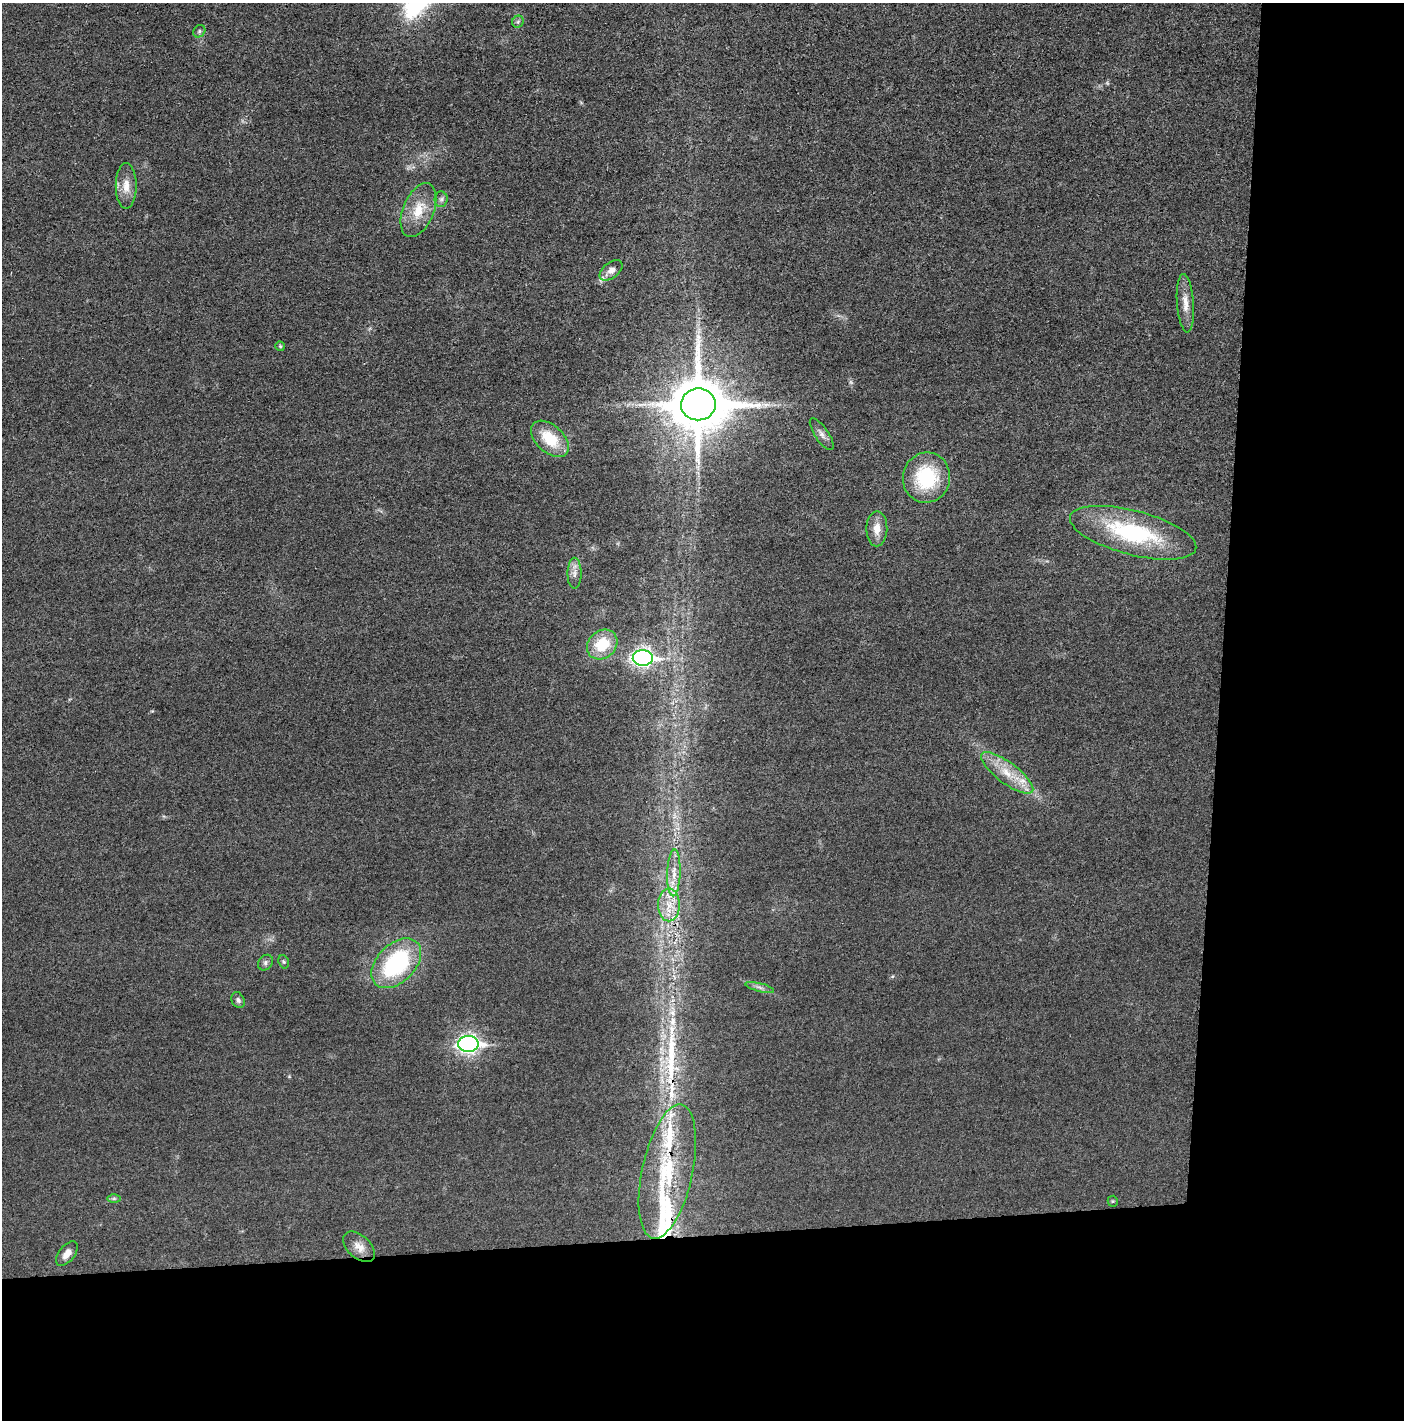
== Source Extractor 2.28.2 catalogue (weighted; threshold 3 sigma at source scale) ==
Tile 9 of 3 x 3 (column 3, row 3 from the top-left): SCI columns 2819-4220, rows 9-1426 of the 4234 x 4262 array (HDU 1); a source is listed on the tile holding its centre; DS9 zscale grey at full resolution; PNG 1406 x 1422 px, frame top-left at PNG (2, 3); each listed source drawn as its Kron ellipse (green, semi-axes under 4 px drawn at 4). Shown black and unused: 24% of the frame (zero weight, under 3 of 5 exposures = <1% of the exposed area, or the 3 px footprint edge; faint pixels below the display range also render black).
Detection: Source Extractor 2.28.2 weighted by HDU 2 'WHT'; one run over the whole footprint, this tile lists its part. Background 0.0176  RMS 0.0046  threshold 0.0208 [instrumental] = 3 sigma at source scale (4.5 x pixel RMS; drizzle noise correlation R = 1.50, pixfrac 1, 0.05/0.05 arcsec/px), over >= 5 px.
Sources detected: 41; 3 too faint to see at this stretch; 3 long thin detections or spike segments (spike, bleed or trail) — neither listed nor drawn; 4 inside a brighter listed object's ellipse — not listed separately; the other 31 listed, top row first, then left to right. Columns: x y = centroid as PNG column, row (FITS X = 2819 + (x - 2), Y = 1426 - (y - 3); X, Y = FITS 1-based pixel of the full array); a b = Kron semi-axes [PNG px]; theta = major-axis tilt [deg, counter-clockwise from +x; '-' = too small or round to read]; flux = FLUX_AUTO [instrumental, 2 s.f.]
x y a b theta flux
518 22 6 5 - 0.93
199 31 7 5 48 1.1
126 186 22 10 -90 6
441 199 8 6 87 1.3
418 210 28 15 68 12
611 270 13 7 38 3.4
1185 303 29 8 -86 5.4
280 346 5 4 - 0.66
698 404 17 16 - 3100
822 434 19 6 -56 2.7
550 439 22 13 -42 16
926 478 25 23 78 31
877 529 17 10 89 5.7
1133 533 65 22 -15 52
574 573 15 7 90 2.9
602 645 16 13 41 15
643 658 10 8 2 180
1007 773 31 10 -37 11
674 873 23 6 88 5.8
669 905 16 10 90 7.8
284 962 7 5 -71 0.73
265 963 8 6 49 1.4
396 963 29 19 45 52
760 987 15 3 -14 1.4
238 1000 8 6 -61 1.2
468 1044 10 8 2 190
667 1171 68 25 78 46
114 1198 6 4 1 0.87
1113 1201 5 5 - 0.6
359 1247 19 11 -42 5
67 1254 14 8 51 3.4